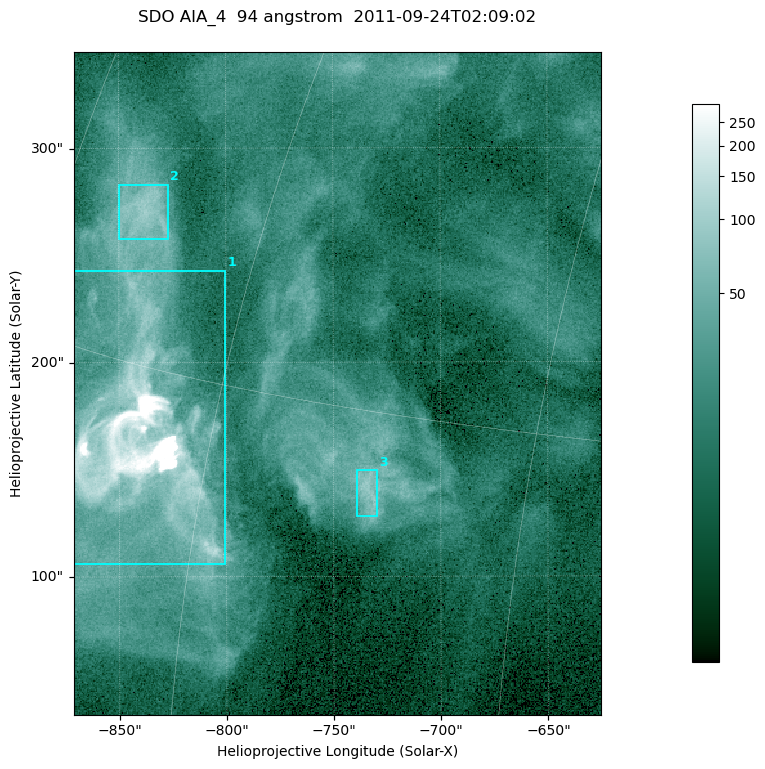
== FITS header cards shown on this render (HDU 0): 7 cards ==
TELESCOP= 'SDO     '           /
INSTRUME= 'AIA_4   '           /
WAVELNTH=                   94 /
WAVEUNIT= 'angstrom'           /
DATE-OBS= '2011-09-24T02:09:02.12' /
CTYPE1  = 'HPLN-TAN'           /
CTYPE2  = 'HPLT-TAN'           /

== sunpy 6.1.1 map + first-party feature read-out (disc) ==
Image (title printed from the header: SDO AIA_4  94 angstrom  2011-09-24T02:09:02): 410 x 515 px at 0.6 arcsec/px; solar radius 956 arcsec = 1594 px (partial field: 2.6% of the solar disc is inside the frame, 100% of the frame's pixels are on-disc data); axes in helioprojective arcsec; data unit not stated in the header (colour bar unlabelled)
Pointing: header CRPIX1/2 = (2058.48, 2043.05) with CRVAL1/2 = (0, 0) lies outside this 410 x 515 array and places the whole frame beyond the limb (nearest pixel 1.41 R_sun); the SolarSoft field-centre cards XCEN/YCEN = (-748.1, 190.1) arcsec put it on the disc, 1311 arcsec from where CRPIX/CRVAL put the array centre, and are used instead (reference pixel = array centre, CRVAL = XCEN/YCEN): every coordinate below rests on XCEN/YCEN
Orientation: roll -0.138 deg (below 1 deg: not rotated)
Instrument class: DISC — disc imager (sunpy class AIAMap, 94 A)
Bright regions (active regions / flare kernels): reference = the on-disc median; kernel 3 px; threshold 5 sigma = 51.1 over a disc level ~13.4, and >= 1.15x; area >= 211 px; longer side >= 5 px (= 3 arcsec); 3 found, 3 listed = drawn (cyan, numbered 1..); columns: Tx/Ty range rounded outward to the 2 arcsec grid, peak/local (2 s.f.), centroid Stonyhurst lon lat
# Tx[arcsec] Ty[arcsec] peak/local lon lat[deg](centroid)
1 -872..-800 106..244 247 -64 +13
2 -850..-826 258..284 7.7 -68 +19
3 -740..-728 128..150 6.8 -52 +13